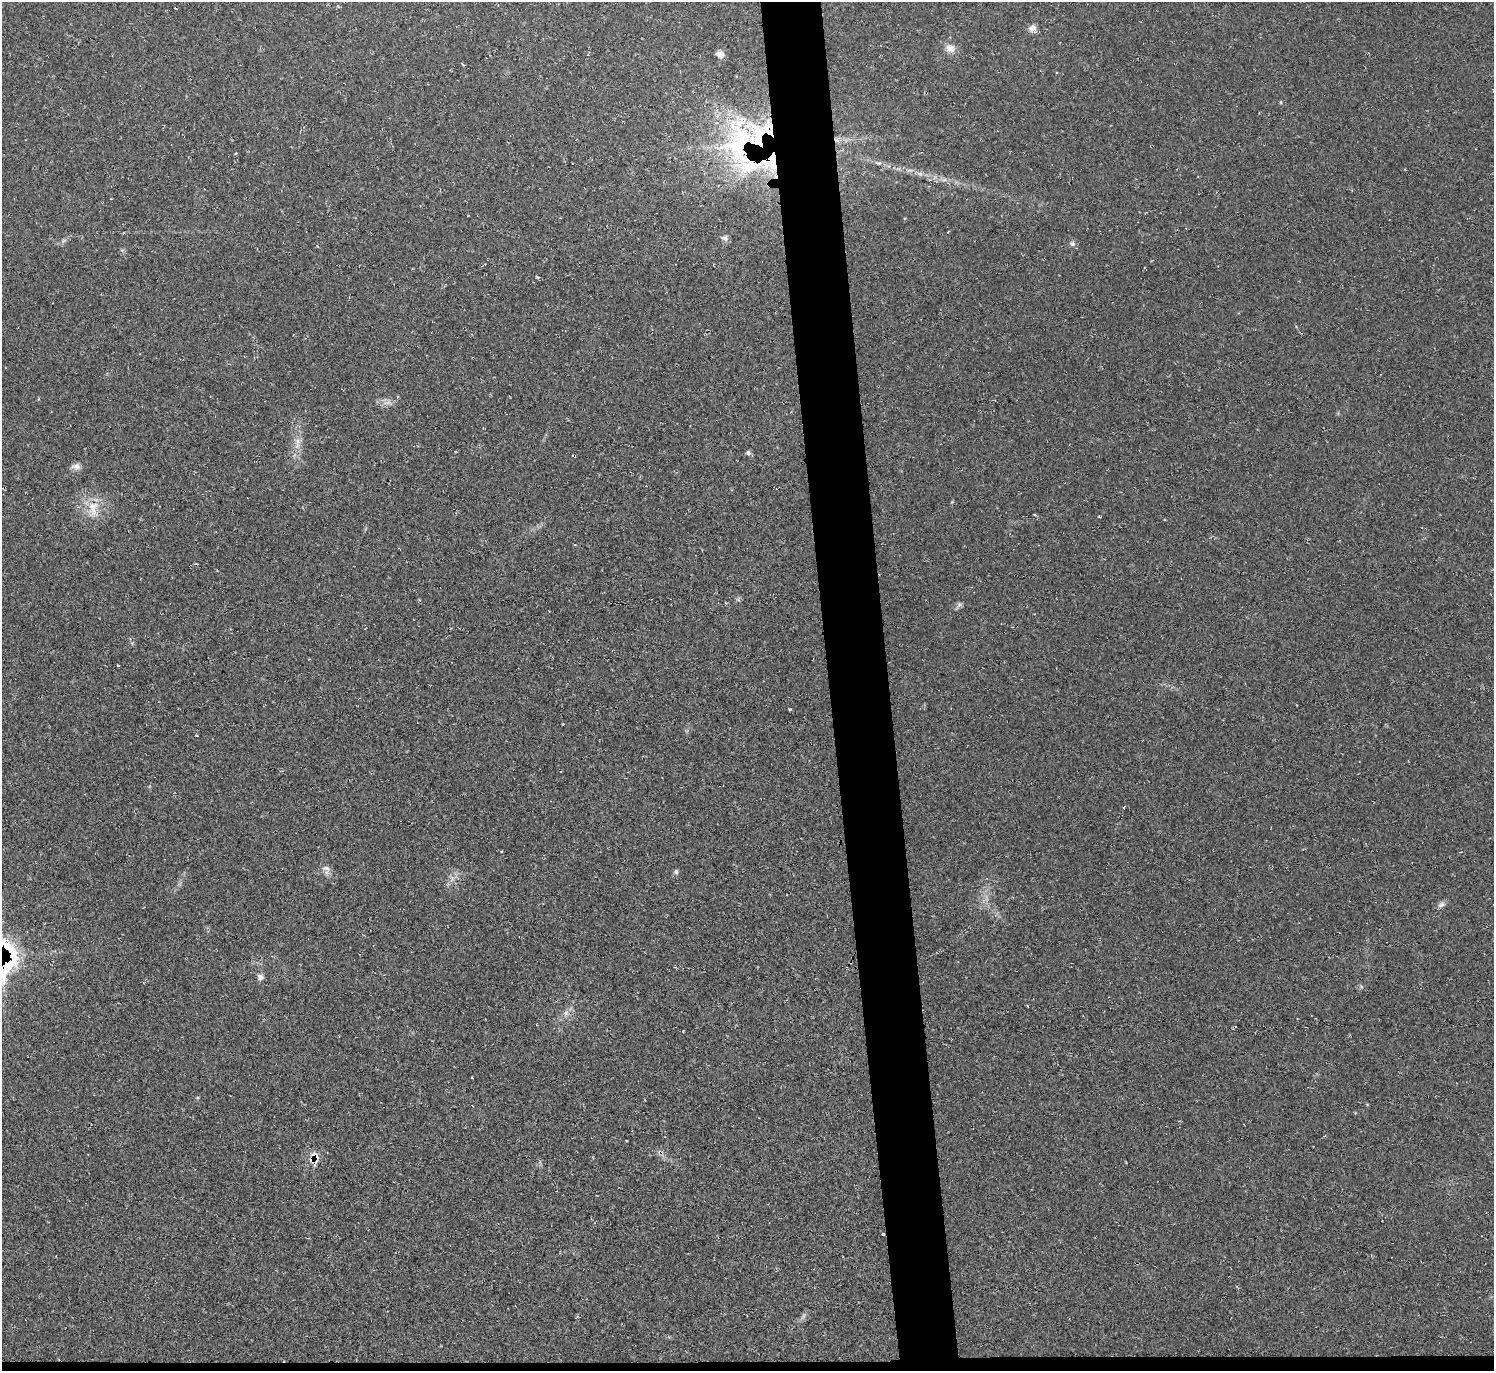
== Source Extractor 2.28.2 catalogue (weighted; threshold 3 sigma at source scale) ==
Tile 8 of 3 x 3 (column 2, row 3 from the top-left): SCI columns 1504-2995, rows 230-1598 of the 4488 x 4464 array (HDU 1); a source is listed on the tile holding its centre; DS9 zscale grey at full resolution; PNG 1496 x 1373 px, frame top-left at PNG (2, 2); no overlay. Shown black and unused: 5% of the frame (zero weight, under 2 of 3 exposures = <1% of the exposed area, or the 3 px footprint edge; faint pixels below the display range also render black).
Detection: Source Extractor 2.28.2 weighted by HDU 2 'WHT'; one run over the whole footprint, this tile lists its part. Background 0.0239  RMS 0.0062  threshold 0.0278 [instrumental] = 3 sigma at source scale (4.5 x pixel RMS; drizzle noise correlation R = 1.50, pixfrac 1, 0.05/0.05 arcsec/px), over >= 5 px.
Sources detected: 36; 1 too faint to see at this stretch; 1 inside a brighter object's white glare — not listed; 5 inside a brighter listed object's ellipse — not listed separately; the other 29 listed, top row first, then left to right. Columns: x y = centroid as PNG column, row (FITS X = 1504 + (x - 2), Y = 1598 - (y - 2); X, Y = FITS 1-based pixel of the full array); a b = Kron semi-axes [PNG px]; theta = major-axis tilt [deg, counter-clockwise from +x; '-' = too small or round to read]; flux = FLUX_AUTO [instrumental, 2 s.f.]
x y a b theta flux
1032 28 10 9 - 3.2
950 48 13 10 -28 5.1
720 54 9 9 - 3.6
740 143 71 50 67 130
878 163 8 5 -18 1.6
909 170 10 4 13 1.5
920 174 7 4 -19 1.5
724 238 9 8 - 2.1
1072 243 8 6 -60 1.7
297 443 20 8 85 6.6
748 453 6 5 - 1.8
76 466 13 8 2 3.2
93 509 27 14 87 13
1035 515 4 3 - 0.67
959 605 8 6 44 1.7
118 665 3 2 - 1.4
790 709 3 3 - 1.2
196 735 3 2 - 0.53
502 851 3 2 - 0.51
326 868 13 7 -7 2.5
676 872 7 5 90 1.3
452 878 10 3 -69 1.4
1441 905 11 6 27 2.3
2 957 42 32 -84 100
260 977 9 8 - 2.7
1361 986 6 4 -20 0.9
566 1013 9 7 56 2.9
314 1158 14 11 53 7.4
883 1235 3 3 - 2.9
Overlapping masked pixels (flux is a lower limit): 4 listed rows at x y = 740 143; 2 957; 314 1158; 883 1235
Isophote crosses this tile's border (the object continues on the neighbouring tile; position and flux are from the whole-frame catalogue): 1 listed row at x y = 2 957